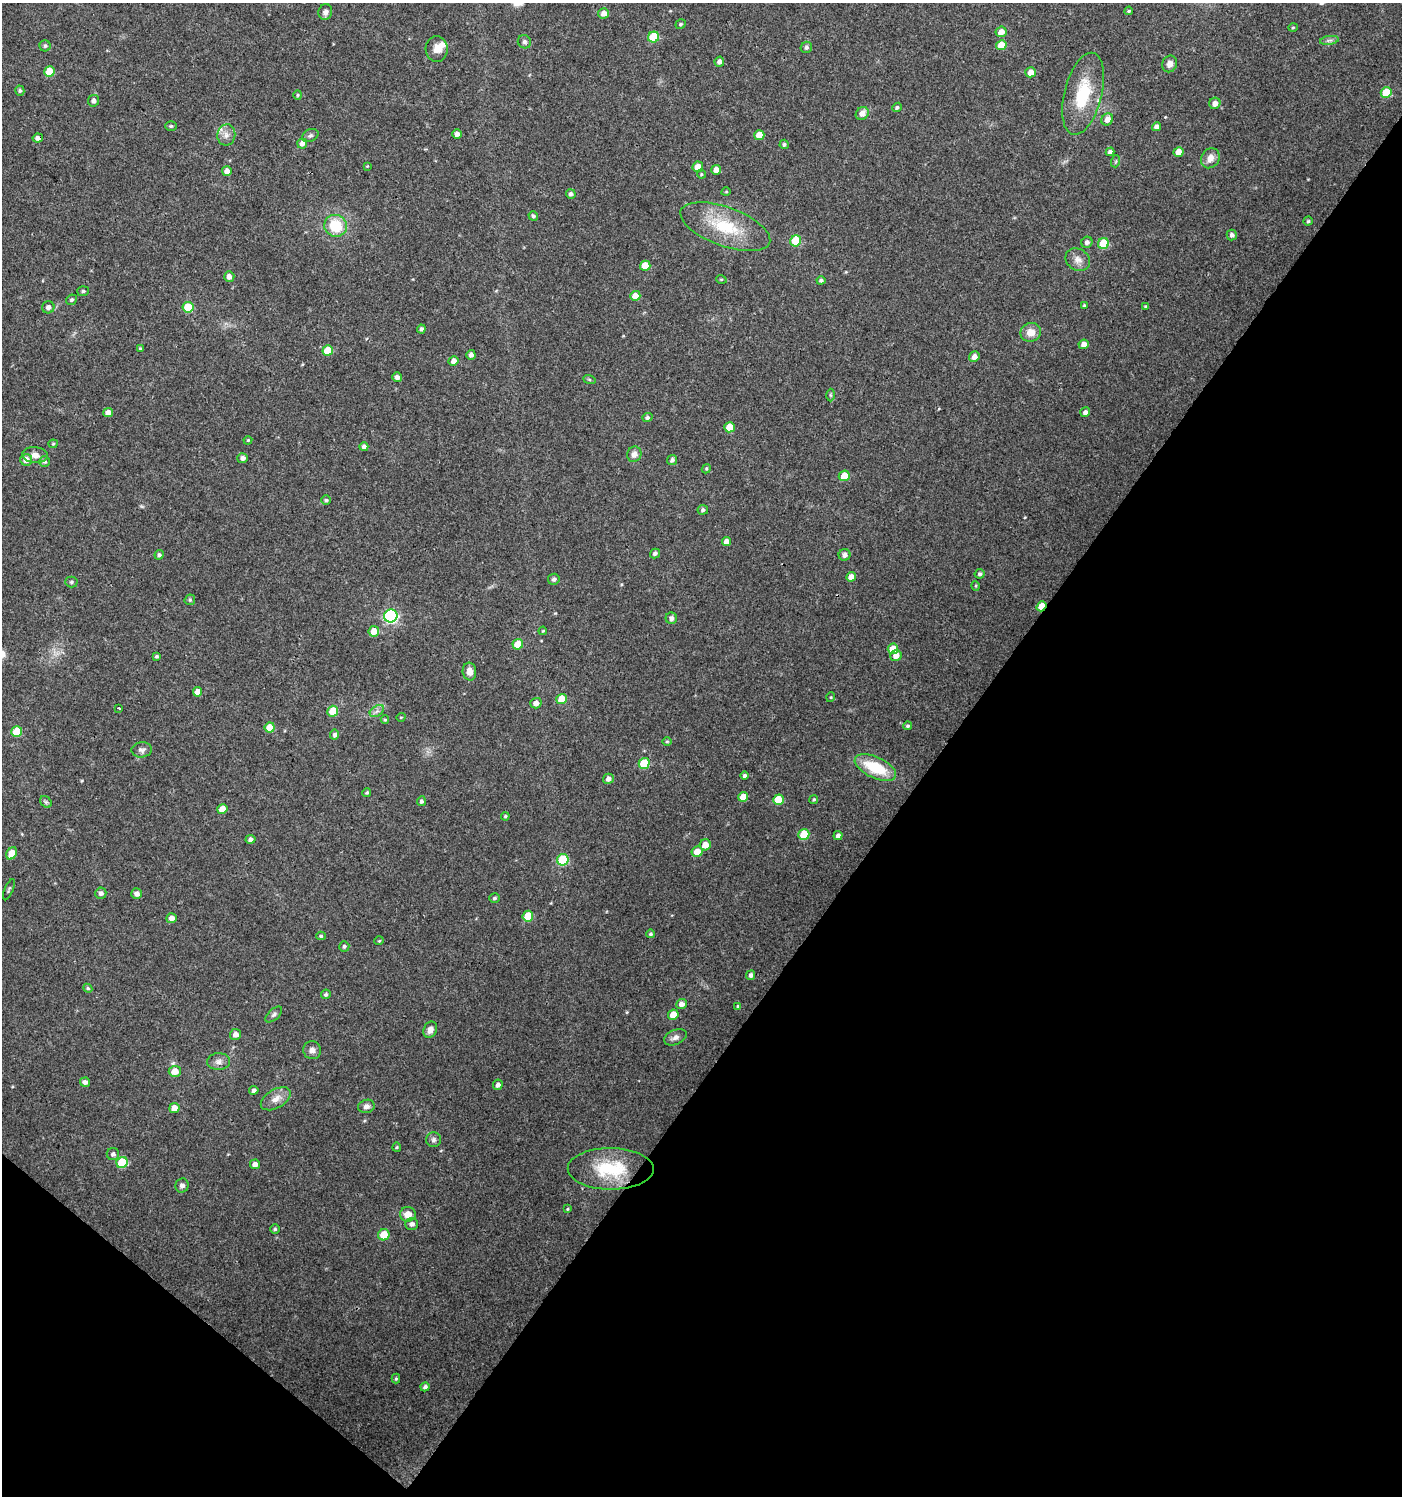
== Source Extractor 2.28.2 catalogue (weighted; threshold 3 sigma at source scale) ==
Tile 15 of 4 x 4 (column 3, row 4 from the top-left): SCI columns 2974-4373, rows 6-1499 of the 6014 x 5981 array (HDU 1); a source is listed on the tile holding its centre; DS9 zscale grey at full resolution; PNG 1404 x 1498 px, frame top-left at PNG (2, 3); each listed source drawn as its Kron ellipse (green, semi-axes under 4 px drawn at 4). Shown black and unused: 36% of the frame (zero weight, under 3 of 4 exposures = <1% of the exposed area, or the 3 px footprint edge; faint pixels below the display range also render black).
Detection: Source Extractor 2.28.2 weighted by HDU 2 'WHT'; one run over the whole footprint, this tile lists its part. Background 0.0243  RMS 0.0041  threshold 0.0183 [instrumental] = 3 sigma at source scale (4.5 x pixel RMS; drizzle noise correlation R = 1.50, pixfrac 1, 0.0396/0.0396 arcsec/px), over >= 5 px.
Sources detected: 193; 2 inside a brighter listed object's ellipse — not listed separately; the other 191 listed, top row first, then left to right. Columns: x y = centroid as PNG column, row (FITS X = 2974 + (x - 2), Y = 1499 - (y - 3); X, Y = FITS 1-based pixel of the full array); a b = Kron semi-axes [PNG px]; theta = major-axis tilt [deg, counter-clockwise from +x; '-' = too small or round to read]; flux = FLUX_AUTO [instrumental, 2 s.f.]
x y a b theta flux
1129 11 4 3 - 0.5
325 12 8 7 - 1.6
604 13 5 5 - 2.7
681 24 5 4 - 0.62
1293 27 4 3 - 0.37
1001 32 5 5 - 2.9
654 37 5 5 - 18
1329 40 9 4 9 1.1
524 42 7 6 - 1.1
1001 45 5 5 - 6.9
45 46 5 5 - 0.72
806 47 6 5 - 0.97
437 49 13 11 -85 3.5
719 62 5 4 - 1.5
1170 64 8 7 - 2
49 72 5 5 - 10
1031 72 5 5 - 3.5
20 91 5 4 - 0.64
1386 92 5 5 - 12
1083 94 42 19 76 19
298 95 4 4 - 0.47
93 101 6 5 - 1.4
1215 103 6 5 - 2.1
897 107 5 4 - 0.65
862 113 7 6 - 3
1107 119 6 5 - 3
171 126 5 4 - 0.6
1156 127 4 4 - 1.7
457 134 5 5 - 2
226 135 10 9 - 2.4
759 135 5 5 - 5.2
310 136 8 6 25 0.94
38 138 5 4 - 1.7
302 143 5 4 - 1.9
784 144 5 4 - 0.71
1110 152 4 4 - 1.2
1179 152 5 4 - 4.2
1210 158 10 9 - 3
1116 161 6 4 72 0.57
367 166 3 3 - 0.31
698 167 5 5 - 4.4
716 170 5 5 - 2.7
227 171 5 5 - 2.5
701 174 4 3 - 0.37
726 192 5 3 - 0.32
571 194 5 4 - 0.94
533 216 5 4 - 0.77
1308 221 4 4 - 0.51
336 226 11 11 - 14
725 227 47 19 -20 20
1232 235 5 5 - 1.2
796 241 5 5 - 16
1087 242 6 5 - 1.3
1103 243 5 5 - 17
1078 260 13 10 -32 2.8
645 266 5 5 - 7.6
229 277 5 5 - 2
721 279 5 3 - 0.38
821 280 4 4 - 0.83
83 291 6 5 - 0.61
635 296 5 5 - 4.1
71 300 6 5 - 0.76
1084 305 4 3 - 0.43
48 307 6 6 - 1.8
188 307 5 5 - 13
1145 307 3 3 - 0.46
421 329 4 4 - 0.94
1031 332 10 9 - 4.4
1084 344 5 4 - 2.3
140 348 4 4 - 0.4
328 351 5 5 - 9.3
471 355 5 4 - 1.3
974 357 5 5 - 2.1
453 361 5 4 - 2.4
397 377 5 5 - 1.5
589 379 6 4 -19 0.52
830 395 6 4 -89 0.58
108 412 5 4 - 2.5
1085 412 5 4 - 1.7
647 417 5 4 - 0.95
729 427 5 5 - 7.8
248 440 4 3 - 0.35
53 444 4 4 - 0.43
364 447 4 4 - 1.2
634 454 8 7 - 2.1
35 455 13 8 -5 2.7
242 458 5 5 - 1.5
26 460 6 5 - 3.6
672 460 5 5 - 0.99
45 462 5 5 - 0.7
706 469 5 3 - 0.47
844 476 5 5 - 6.1
326 500 5 5 - 0.64
703 510 5 5 - 0.91
727 542 4 4 - 2.9
655 553 5 4 - 0.96
159 555 5 4 - 0.89
844 555 6 6 - 1.7
980 574 5 4 - 0.89
851 577 5 4 - 3
554 579 6 5 - 0.93
71 582 6 5 - 0.69
976 586 5 3 - 0.38
190 600 5 5 - 0.54
1041 606 5 4 - 6.1
391 616 6 6 - 70
671 618 6 5 - 1.5
374 631 5 5 - 5.4
543 631 4 3 - 0.37
518 644 5 5 - 8.6
893 649 5 5 - 6.7
156 656 4 3 - 0.54
896 656 6 5 - 3.1
469 672 9 7 -84 2.6
197 692 5 4 - 3.8
831 697 5 3 - 0.4
562 699 5 5 - 9.4
536 703 5 5 - 2.3
119 708 2 2 - 0.42
333 711 5 5 - 9.3
377 711 8 5 34 1.3
401 717 4 3 - 0.33
385 720 4 3 - 0.47
907 726 4 3 - 0.61
270 727 5 5 - 7.6
17 732 5 5 - 12
335 735 5 4 - 1.1
667 741 5 3 - 0.4
142 750 10 7 5 1.5
644 763 5 5 - 16
875 768 22 10 -24 16
745 776 4 4 - 0.89
608 779 5 5 - 1.8
367 793 4 4 - 0.52
743 797 5 5 - 5.4
814 799 4 4 - 0.47
778 800 5 5 - 11
421 801 5 4 - 0.81
46 802 6 5 - 0.74
222 809 5 4 - 5.2
505 816 4 3 - 0.43
804 834 5 5 - 13
838 836 4 4 - 1.5
250 839 5 4 - 1.5
705 845 5 5 - 4.7
697 852 5 5 - 4.5
12 853 7 5 56 5.8
563 860 6 5 - 22
9 890 11 3 68 0.56
101 893 5 5 - 1.3
137 894 5 5 - 2
494 898 5 4 - 0.67
528 916 5 5 - 10
171 918 5 5 - 2.2
651 934 4 4 - 0.6
321 936 5 4 - 0.55
379 941 5 3 - 0.33
344 946 5 5 - 0.75
751 975 5 4 - 1.1
88 988 4 4 - 0.43
326 994 5 4 - 0.75
681 1004 5 5 - 2.1
738 1006 4 4 - 0.6
274 1015 10 5 42 1.1
673 1015 5 5 - 7.1
430 1030 8 6 67 2.2
235 1034 5 5 - 2.2
675 1037 12 7 23 1.9
312 1050 9 9 - 1.9
219 1062 11 8 1 2
175 1071 6 5 - 4.6
85 1082 5 4 - 1.5
498 1085 5 5 - 1.7
254 1090 5 4 - 1.1
276 1099 16 9 30 3.6
366 1106 8 6 17 1.7
174 1108 5 5 - 3.7
434 1140 7 7 - 1.1
397 1147 5 4 - 0.47
113 1154 6 6 - 1.1
122 1162 6 5 - 15
255 1164 5 4 - 2.4
611 1169 43 20 -1 23
182 1185 7 6 - 1.5
567 1209 4 3 - 0.37
408 1214 8 7 - 4.2
412 1224 6 6 - 1.5
275 1229 4 4 - 0.59
384 1235 6 5 - 7
396 1379 5 4 - 0.5
425 1387 5 4 - 1.1
Overlapping masked pixels (flux is a lower limit): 2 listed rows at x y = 38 138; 1041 606